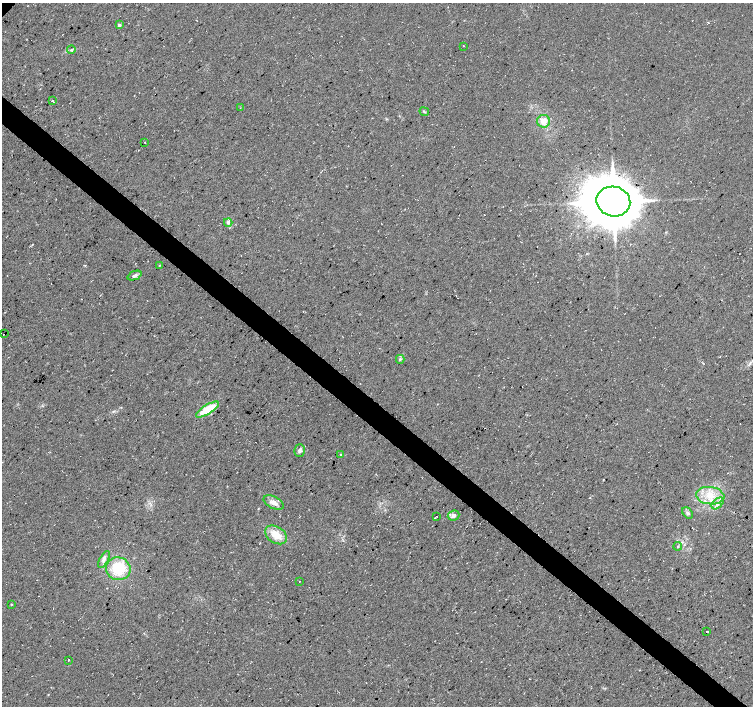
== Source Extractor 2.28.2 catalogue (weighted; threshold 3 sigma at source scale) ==
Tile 6 of 4 x 4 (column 2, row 2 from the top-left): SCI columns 1508-3009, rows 3049-4455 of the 6017 x 6031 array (HDU 1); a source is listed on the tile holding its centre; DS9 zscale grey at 2 x 2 block average (1 PNG px = mean of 2 x 2 image px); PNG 755 x 708 px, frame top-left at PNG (2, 3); each listed source drawn as its Kron ellipse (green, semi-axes under 4 px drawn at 4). Shown black and unused: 4% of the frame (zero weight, under 3 of 4 exposures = <1% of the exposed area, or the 3 px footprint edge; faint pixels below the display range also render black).
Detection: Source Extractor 2.28.2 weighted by HDU 2 'WHT'; one run over the whole footprint, this tile lists its part. Background 0.0111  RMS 0.0071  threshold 0.0321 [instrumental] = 3 sigma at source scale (4.5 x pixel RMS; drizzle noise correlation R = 1.50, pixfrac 1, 0.0396/0.0396 arcsec/px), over >= 5 px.
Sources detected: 33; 2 inside a brighter listed object's ellipse — not listed separately; the other 31 listed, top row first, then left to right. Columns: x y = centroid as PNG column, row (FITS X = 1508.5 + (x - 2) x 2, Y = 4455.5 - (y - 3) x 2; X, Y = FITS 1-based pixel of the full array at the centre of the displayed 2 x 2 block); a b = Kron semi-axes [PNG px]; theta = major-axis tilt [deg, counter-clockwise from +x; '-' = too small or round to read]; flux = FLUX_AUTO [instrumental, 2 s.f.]
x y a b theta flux
119 25 3 2 - 5.1
463 46 2 2 - 1.7
71 50 4 3 - 2.6
52 101 2 2 - 9
240 108 2 2 - 0.66
424 112 5 3 - 1.9
544 121 6 6 - 19
145 143 2 2 - 3.3
613 201 17 15 -13 8700
228 222 4 3 - 5.1
160 265 3 3 - 1.2
135 276 7 4 22 4.4
3 334 2 2 - 0.74
400 359 4 3 - 2.4
207 409 13 4 32 48
300 450 6 5 - 4.4
341 455 4 3 - 2
710 496 14 8 -7 28
274 502 11 6 -28 9.8
718 503 7 4 43 7.1
688 513 6 4 -49 4.1
454 515 6 5 - 5.6
437 516 2 2 - 1.6
276 535 12 8 -32 24
678 546 4 3 - 1.7
104 560 9 4 61 6
118 569 12 11 - 61
299 581 2 2 - 1.1
11 604 3 2 - 1.1
707 631 2 2 - 22
69 660 3 2 - 0.82
Diffuse or blended objects may show on this block-average render without a row.